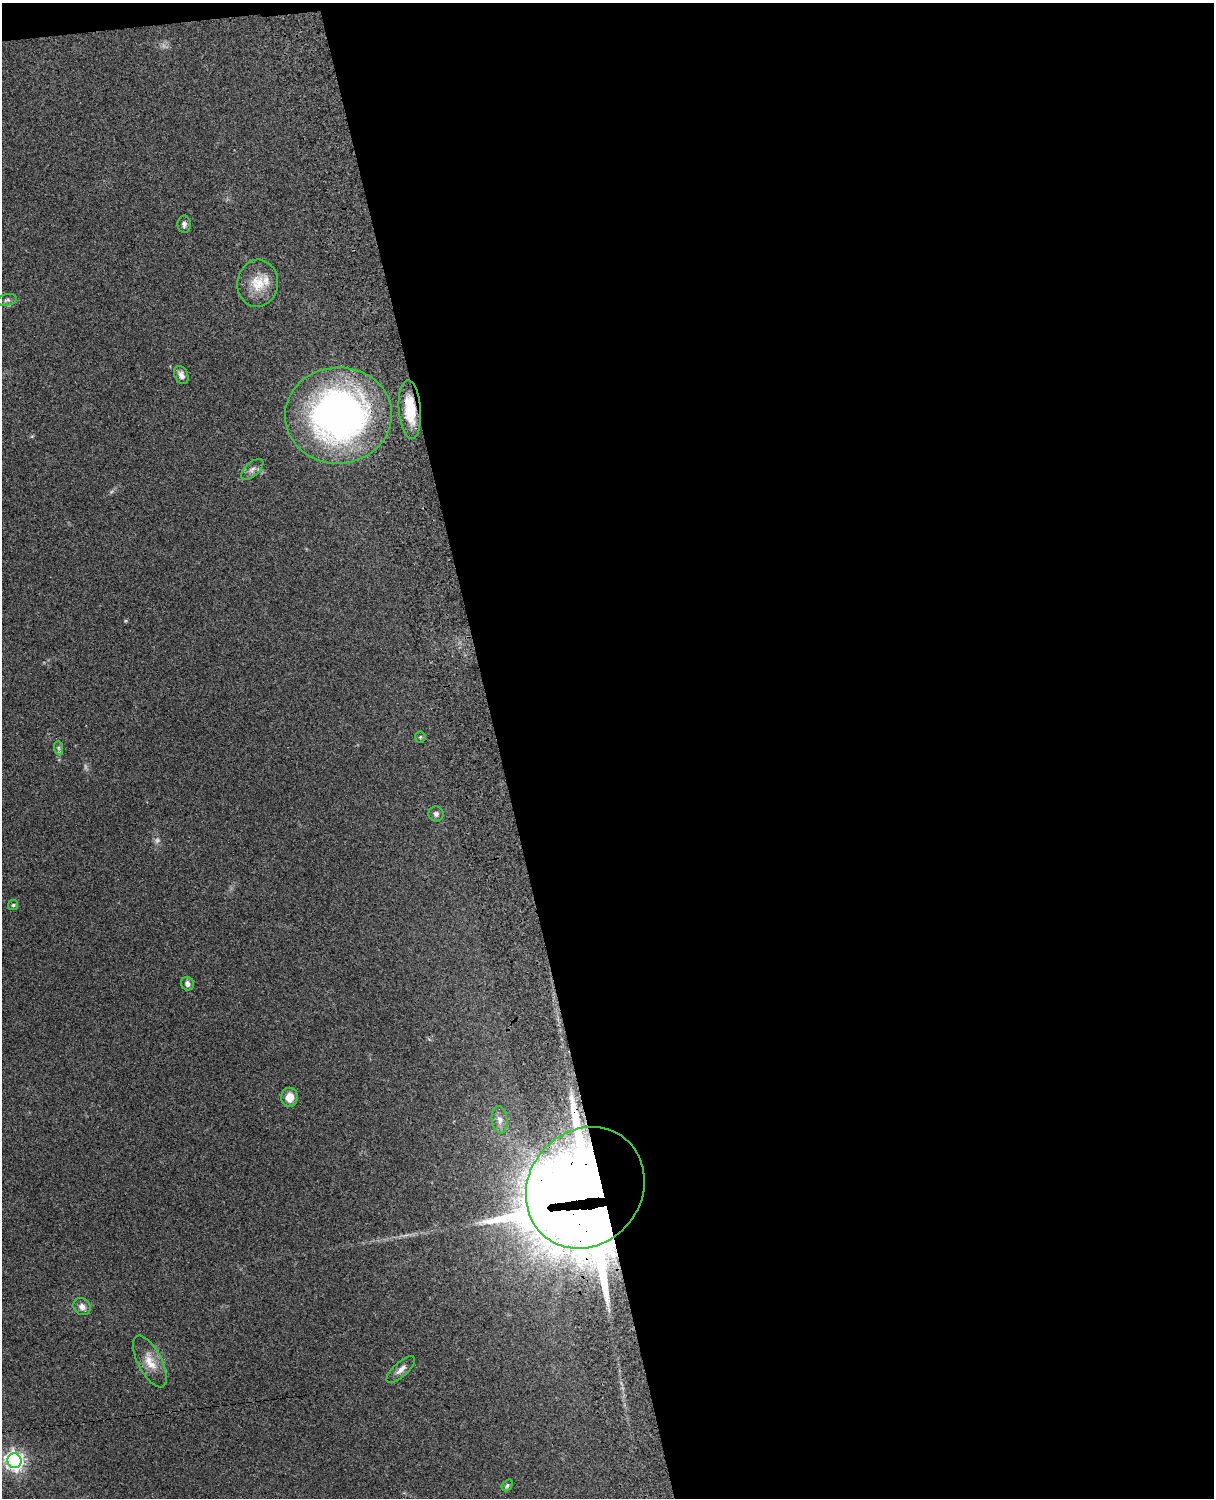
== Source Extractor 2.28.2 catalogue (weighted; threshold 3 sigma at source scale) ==
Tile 4 of 4 x 3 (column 4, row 1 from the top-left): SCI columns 3756-4967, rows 3156-4651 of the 5088 x 4928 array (HDU 1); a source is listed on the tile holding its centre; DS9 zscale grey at full resolution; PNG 1216 x 1500 px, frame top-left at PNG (2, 3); each listed source drawn as its Kron ellipse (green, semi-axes under 4 px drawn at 4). Shown black and unused: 59% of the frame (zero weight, under 3 of 4 exposures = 6% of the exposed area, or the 3 px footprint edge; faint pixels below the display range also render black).
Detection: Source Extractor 2.28.2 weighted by HDU 2 'WHT'; one run over the whole footprint, this tile lists its part. Background 0.216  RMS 0.0084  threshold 0.0376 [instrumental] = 3 sigma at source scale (4.5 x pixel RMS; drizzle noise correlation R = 1.50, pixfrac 1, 0.05/0.05 arcsec/px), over >= 5 px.
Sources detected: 25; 2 too faint to see at this stretch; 1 inside a brighter object's white glare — neither listed nor drawn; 2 inside a brighter listed object's ellipse — not listed separately; the other 20 listed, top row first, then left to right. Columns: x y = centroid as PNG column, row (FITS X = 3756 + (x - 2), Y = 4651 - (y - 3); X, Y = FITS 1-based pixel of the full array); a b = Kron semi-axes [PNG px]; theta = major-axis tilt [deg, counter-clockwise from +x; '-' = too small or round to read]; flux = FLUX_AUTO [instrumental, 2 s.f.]
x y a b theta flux
184 224 9 6 90 2.7
258 283 23 20 82 19
7 300 10 5 10 2.3
181 375 9 6 -66 3.8
410 409 29 11 -85 24
338 415 53 48 3 320
252 469 14 7 42 4
420 737 5 5 - 1.2
58 748 7 4 -89 1.7
436 814 7 7 - 2.6
13 905 5 5 - 1.3
187 984 7 6 - 3.2
289 1097 9 8 - 9.3
500 1120 14 7 -83 5.1
585 1188 63 56 51 2500
82 1307 9 8 - 4.4
150 1361 28 12 -63 13
401 1370 18 7 42 5.4
15 1461 7 7 - 360
507 1485 6 4 50 1.4
Overlapping masked pixels (flux is a lower limit): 2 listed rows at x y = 410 409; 585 1188